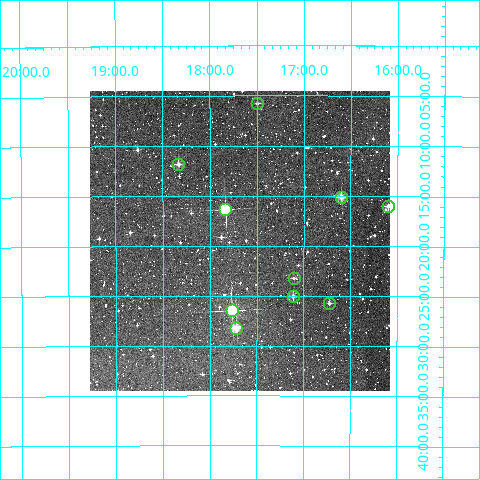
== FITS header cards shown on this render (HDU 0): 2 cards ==
NAXIS1  =                  300
NAXIS2  =                  300

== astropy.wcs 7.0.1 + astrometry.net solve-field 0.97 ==
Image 300 x 300 px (HDU 0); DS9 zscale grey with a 90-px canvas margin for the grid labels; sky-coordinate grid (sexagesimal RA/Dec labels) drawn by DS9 from the SOLVED WCS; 10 Tycho-2 reference stars matched to detected sources circled (green)
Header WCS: RA---TAN/DEC--TAN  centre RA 06:17:41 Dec -51:19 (94.42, -51.32 deg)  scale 6 arcsec/px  FOV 30.0' x 30.0'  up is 0 deg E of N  parity normal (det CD < 0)
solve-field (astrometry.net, Tycho-2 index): VERIFIED the header's WCS against the Tycho-2 star catalogue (verified at 2 index scales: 9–10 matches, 0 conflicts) and refined it, rather than solving blind
Solved WCS: RA---TAN-SIP/DEC--TAN-SIP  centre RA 06:17:41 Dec -51:19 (94.42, -51.32 deg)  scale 5.99 arcsec/px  FOV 30.0' x 30.0'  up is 0 deg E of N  parity normal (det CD < 0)
The solver's refit moves the header's centre by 1.3 arcsec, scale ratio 0.9984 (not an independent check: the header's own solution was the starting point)
Tycho-2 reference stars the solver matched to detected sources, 10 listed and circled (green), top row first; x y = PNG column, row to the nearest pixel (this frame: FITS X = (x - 90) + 1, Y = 300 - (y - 91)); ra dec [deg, ICRS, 3 dp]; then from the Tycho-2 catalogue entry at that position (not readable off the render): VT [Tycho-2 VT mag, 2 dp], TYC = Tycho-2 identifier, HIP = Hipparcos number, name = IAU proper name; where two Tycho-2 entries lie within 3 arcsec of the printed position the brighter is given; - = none
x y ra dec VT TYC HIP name
257 103 94.374 -51.096 11.34 8114-702-1 - -
178 164 94.583 -51.197 10.84 8114-989-1 - -
341 197 94.150 -51.252 10.00 8114-1099-1 - -
388 206 94.024 -51.266 10.31 8114-1106-1 - -
225 209 94.458 -51.273 8.53 8114-1050-1 - -
294 278 94.276 -51.387 11.99 8114-728-1 - -
293 296 94.278 -51.417 10.49 8114-630-1 - -
329 303 94.181 -51.429 10.99 8114-657-1 - -
232 310 94.441 -51.441 7.73 8114-753-1 29903 -
236 328 94.429 -51.470 9.67 8114-879-1 - -